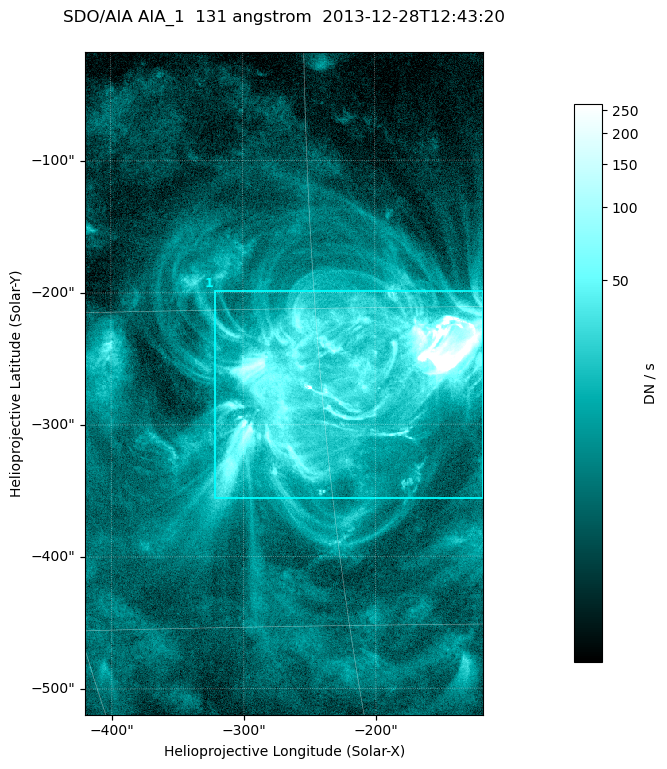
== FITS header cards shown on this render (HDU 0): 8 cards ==
TELESCOP= 'SDO/AIA '
INSTRUME= 'AIA_1   '
WAVELNTH=                  131
WAVEUNIT= 'angstrom'
DATE-OBS= '2013-12-28T12:43:20.64'
CTYPE1  = 'HPLN-TAN'
CTYPE2  = 'HPLT-TAN'
BUNIT   = 'DN / s  '

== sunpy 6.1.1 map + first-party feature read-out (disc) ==
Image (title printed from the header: SDO/AIA AIA_1  131 angstrom  2013-12-28T12:43:20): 502 x 835 px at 0.601 arcsec/px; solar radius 976 arcsec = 1624 px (partial field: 5.1% of the solar disc is inside the frame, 100% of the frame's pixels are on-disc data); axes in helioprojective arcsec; data unit DN / s (BUNIT, on the colour bar)
Orientation: roll -0.139 deg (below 1 deg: not rotated)
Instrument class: DISC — disc imager (sunpy class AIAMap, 131 A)
Bright regions (active regions / flare kernels): reference = the on-disc median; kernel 5 px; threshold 5 sigma = 23.6 DN / s over a disc level ~6.85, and >= 1.15x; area >= 419 px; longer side >= 6 px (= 3.6 arcsec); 1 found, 1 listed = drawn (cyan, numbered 1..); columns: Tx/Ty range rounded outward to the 2 arcsec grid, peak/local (2 s.f.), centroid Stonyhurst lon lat
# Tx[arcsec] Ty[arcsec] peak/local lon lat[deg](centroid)
1 -322..-118 -356..-198 330 -14 -18